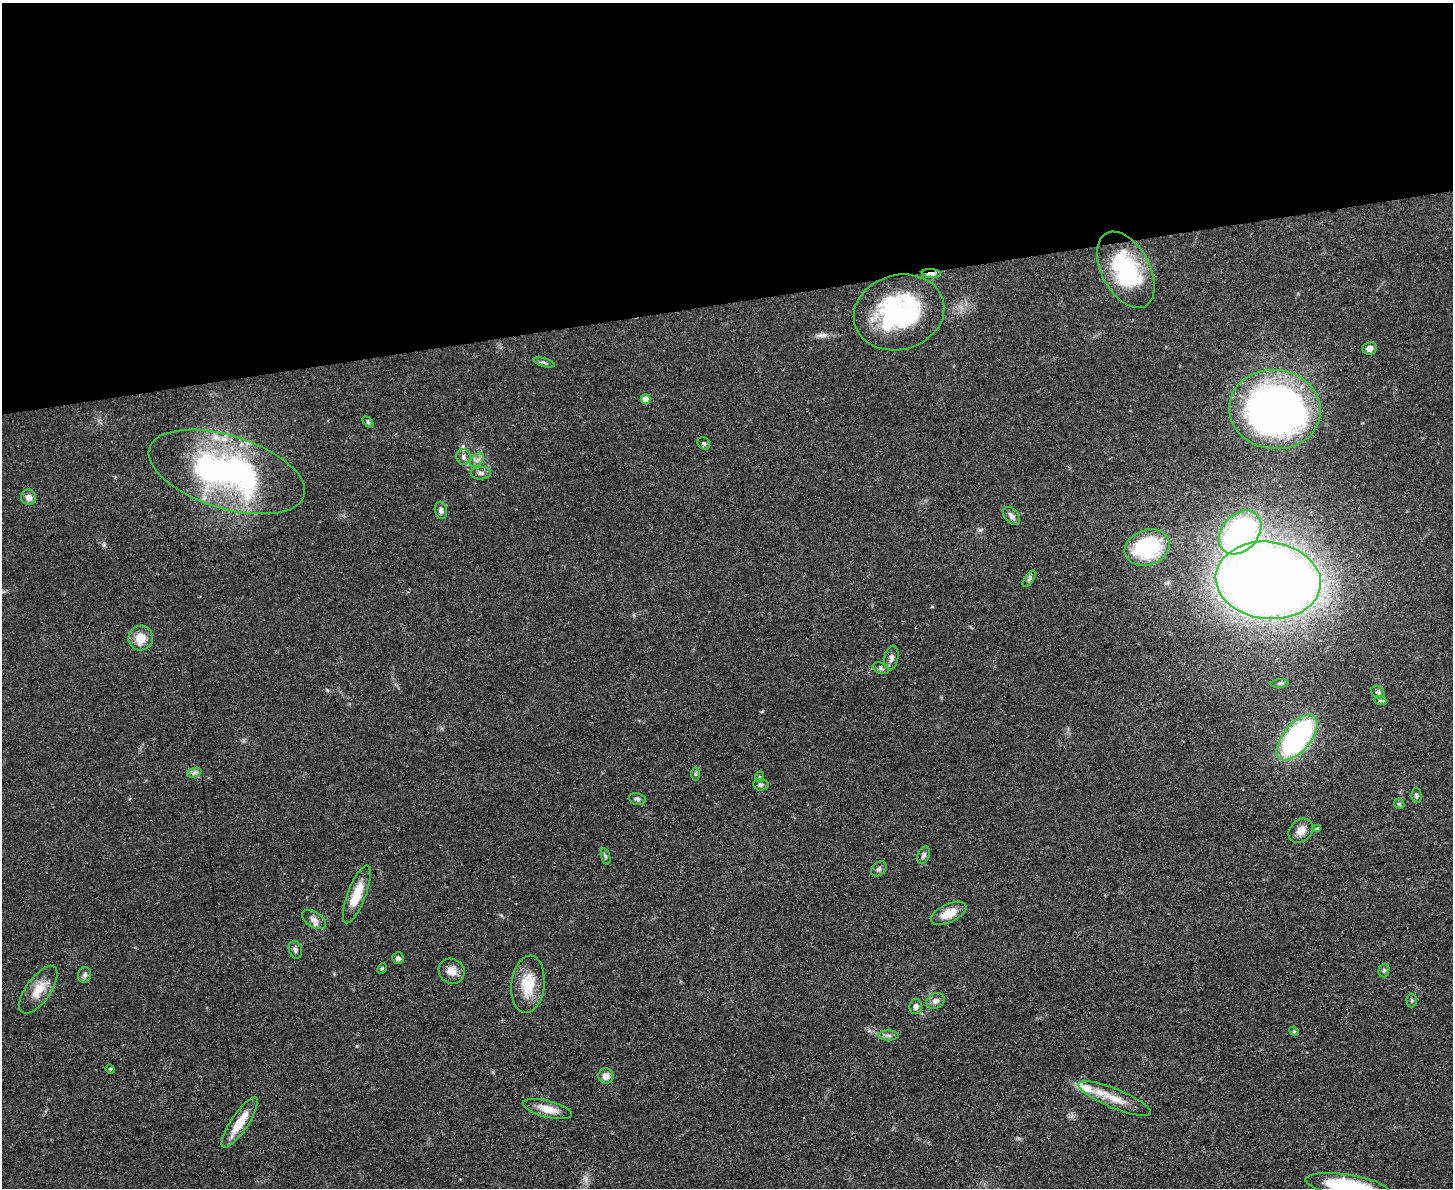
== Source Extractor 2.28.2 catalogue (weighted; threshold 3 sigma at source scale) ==
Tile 2 of 3 x 4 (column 2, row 1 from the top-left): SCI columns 1594-3044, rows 3568-4753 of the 4749 x 4765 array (HDU 1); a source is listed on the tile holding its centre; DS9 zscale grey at full resolution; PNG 1455 x 1190 px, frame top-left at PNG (2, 3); each listed source drawn as its Kron ellipse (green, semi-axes under 4 px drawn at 4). Shown black and unused: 25% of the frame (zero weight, under 3 of 4 exposures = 2% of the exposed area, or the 3 px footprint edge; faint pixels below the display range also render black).
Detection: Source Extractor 2.28.2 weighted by HDU 2 'WHT'; one run over the whole footprint, this tile lists its part. Background 0.0457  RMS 0.0051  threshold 0.023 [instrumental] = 3 sigma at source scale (4.5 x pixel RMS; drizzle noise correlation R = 1.50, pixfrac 1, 0.05/0.05 arcsec/px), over >= 5 px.
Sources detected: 62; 1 inside a brighter listed object's ellipse — not listed separately; the other 61 listed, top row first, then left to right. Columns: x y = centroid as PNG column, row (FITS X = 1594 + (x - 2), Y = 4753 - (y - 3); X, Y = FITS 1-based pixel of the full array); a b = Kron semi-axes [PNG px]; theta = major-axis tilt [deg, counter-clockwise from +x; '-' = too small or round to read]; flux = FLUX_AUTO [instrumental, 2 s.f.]
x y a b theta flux
1126 270 41 24 -62 48
931 273 9 4 -3 4
899 312 46 37 16 76
1369 348 7 6 - 2.9
544 362 11 3 -15 1.1
646 399 5 5 - 5.1
1275 409 46 39 -6 270
368 422 6 4 -46 0.76
704 443 7 5 -43 1
464 457 8 7 - 1.8
477 460 8 5 45 1.7
227 472 81 36 -17 140
481 473 10 6 1 1.6
29 497 8 7 - 3.2
441 510 9 6 -78 1.6
1012 516 10 6 -48 2.2
1240 532 24 18 48 100
1147 548 23 17 18 48
1029 579 9 4 55 1.2
1268 580 53 38 -7 830
141 638 12 12 - 7.6
891 658 12 7 80 2.2
881 668 8 5 -23 1.2
1280 683 9 4 5 0.92
1378 692 7 5 -42 1.1
1380 700 6 4 -19 0.82
1297 737 27 13 50 120
194 773 7 4 19 1.3
695 774 6 4 90 0.81
759 777 5 3 - 0.54
761 785 7 6 - 1.2
1416 796 7 5 -90 1
637 799 8 6 -11 1.3
1399 804 5 4 - 0.78
1318 829 4 4 - 1
1301 831 13 10 42 4.1
924 855 9 5 69 1.4
606 857 8 3 -71 0.82
879 869 9 6 44 1.4
357 894 31 9 69 11
949 913 19 9 25 7.7
314 920 13 7 -32 3.1
295 950 9 6 -75 1.5
398 958 6 5 - 1.4
382 968 5 4 - 0.66
1384 970 7 5 74 0.98
452 971 13 12 - 4.4
85 975 8 6 73 1.5
528 984 29 16 84 15
38 990 28 12 55 9.2
936 1001 9 7 27 2.6
1412 1001 7 5 -88 0.86
916 1006 7 6 - 2.2
1294 1031 5 4 - 0.6
889 1035 10 5 0 1.5
110 1069 5 4 - 0.63
606 1076 7 7 - 3.3
1115 1098 39 9 -22 10
547 1109 25 8 -15 7.2
240 1123 29 8 56 11
1347 1186 42 11 -9 37
Overlapping masked pixels (flux is a lower limit): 1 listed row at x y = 931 273
Isophote crosses this tile's border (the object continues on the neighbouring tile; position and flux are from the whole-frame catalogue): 1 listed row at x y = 1347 1186